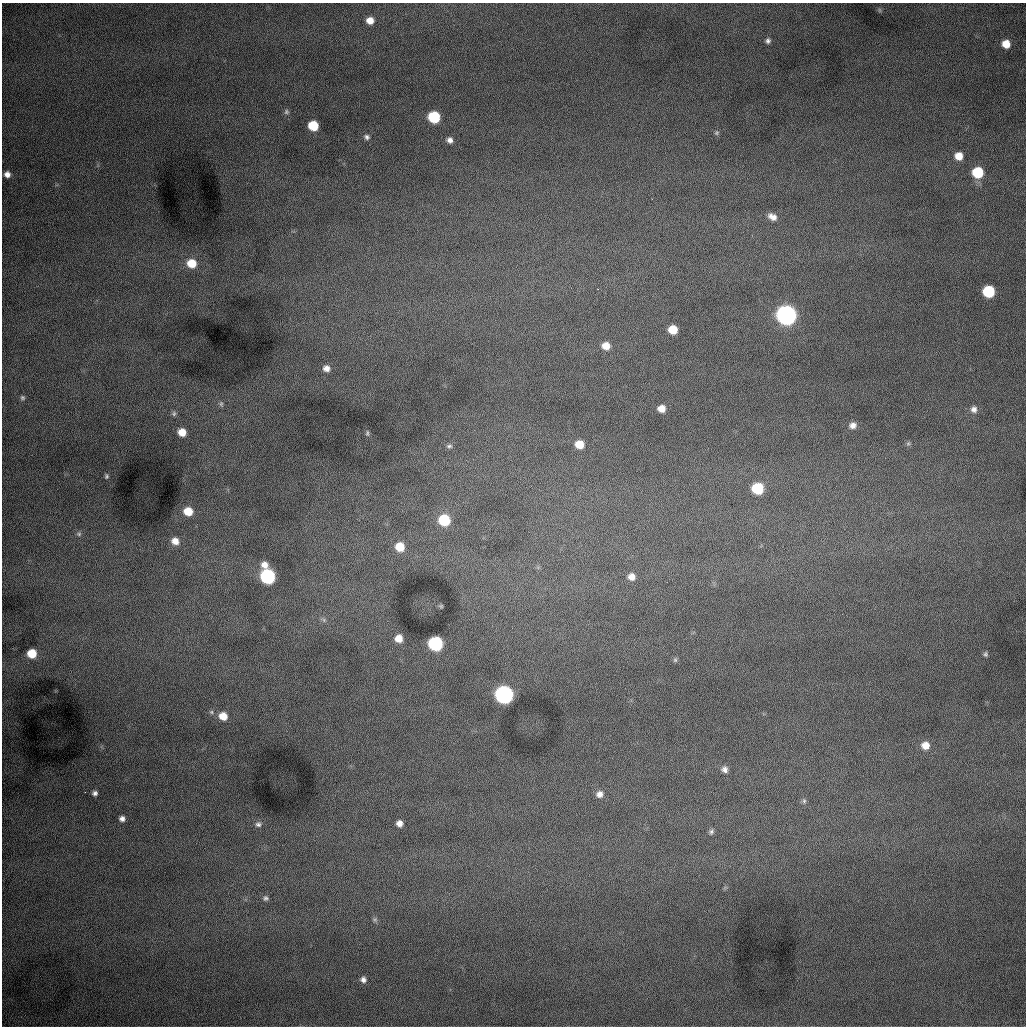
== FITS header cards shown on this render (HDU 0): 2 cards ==
NAXIS1  =                 1024 /fastest changing axis
NAXIS2  =                 1024 /next to fastest changing axis

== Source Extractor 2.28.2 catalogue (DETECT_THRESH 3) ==
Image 1024 x 1024 px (HDU 0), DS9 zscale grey, 1 PNG px = 1 image px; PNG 1028 x 1028 px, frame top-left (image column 1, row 1024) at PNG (2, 3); no overlay
Background 998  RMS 13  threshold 37.7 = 3 sigma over >= 5 px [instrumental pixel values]
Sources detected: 63; all 63 listed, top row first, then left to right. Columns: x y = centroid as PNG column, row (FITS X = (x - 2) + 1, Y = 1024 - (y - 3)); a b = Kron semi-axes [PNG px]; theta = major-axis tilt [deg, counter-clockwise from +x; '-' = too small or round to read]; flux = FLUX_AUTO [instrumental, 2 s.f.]
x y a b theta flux
879 10 7 4 -89 1200
370 20 7 7 - 8800
768 41 7 7 - 2800
1006 44 8 7 - 12000
286 112 7 6 - 1800
434 117 8 7 - 58000
313 126 7 7 - 33000
717 133 6 6 - 1700
367 137 7 5 -44 2300
450 140 6 6 - 3700
959 156 7 7 - 11000
978 172 8 7 - 41000
7 174 6 6 - 4800
772 217 11 7 -29 5400
192 263 9 8 - 18000
989 291 8 8 - 59000
786 315 9 9 - 730000
673 330 7 7 - 18000
606 346 7 7 - 9900
326 368 8 7 - 5200
22 398 7 6 - 1900
221 404 7 5 89 1700
662 409 7 7 - 8300
974 409 9 8 - 4500
174 413 7 6 - 2100
853 425 8 7 - 4800
182 432 7 7 - 12000
367 433 8 5 -89 1400
908 443 7 5 69 1600
579 444 7 7 - 14000
449 446 8 5 1 2000
107 476 6 5 - 1500
758 488 8 8 - 50000
188 511 9 8 - 16000
444 520 8 7 - 51000
79 534 8 7 - 2500
175 541 9 8 - 8400
400 547 8 8 - 19000
264 565 8 8 - 6700
268 576 8 8 - 190000
631 577 8 8 - 6600
441 606 6 5 - 970
324 620 8 6 -36 2300
399 638 7 7 - 9900
435 644 8 8 - 150000
32 653 8 7 - 20000
985 654 6 5 - 1700
675 660 7 5 -90 1600
504 695 9 8 - 450000
211 712 6 5 - 1500
223 716 9 8 - 12000
925 745 10 9 - 9200
725 769 9 8 - 4200
95 793 6 5 - 2700
600 794 9 8 - 5100
804 801 8 6 90 2100
122 819 5 5 - 3400
399 823 6 6 - 5400
258 824 9 8 - 3300
711 831 8 6 61 2100
265 898 8 7 - 2500
375 920 8 7 - 2200
363 980 8 7 - 3500